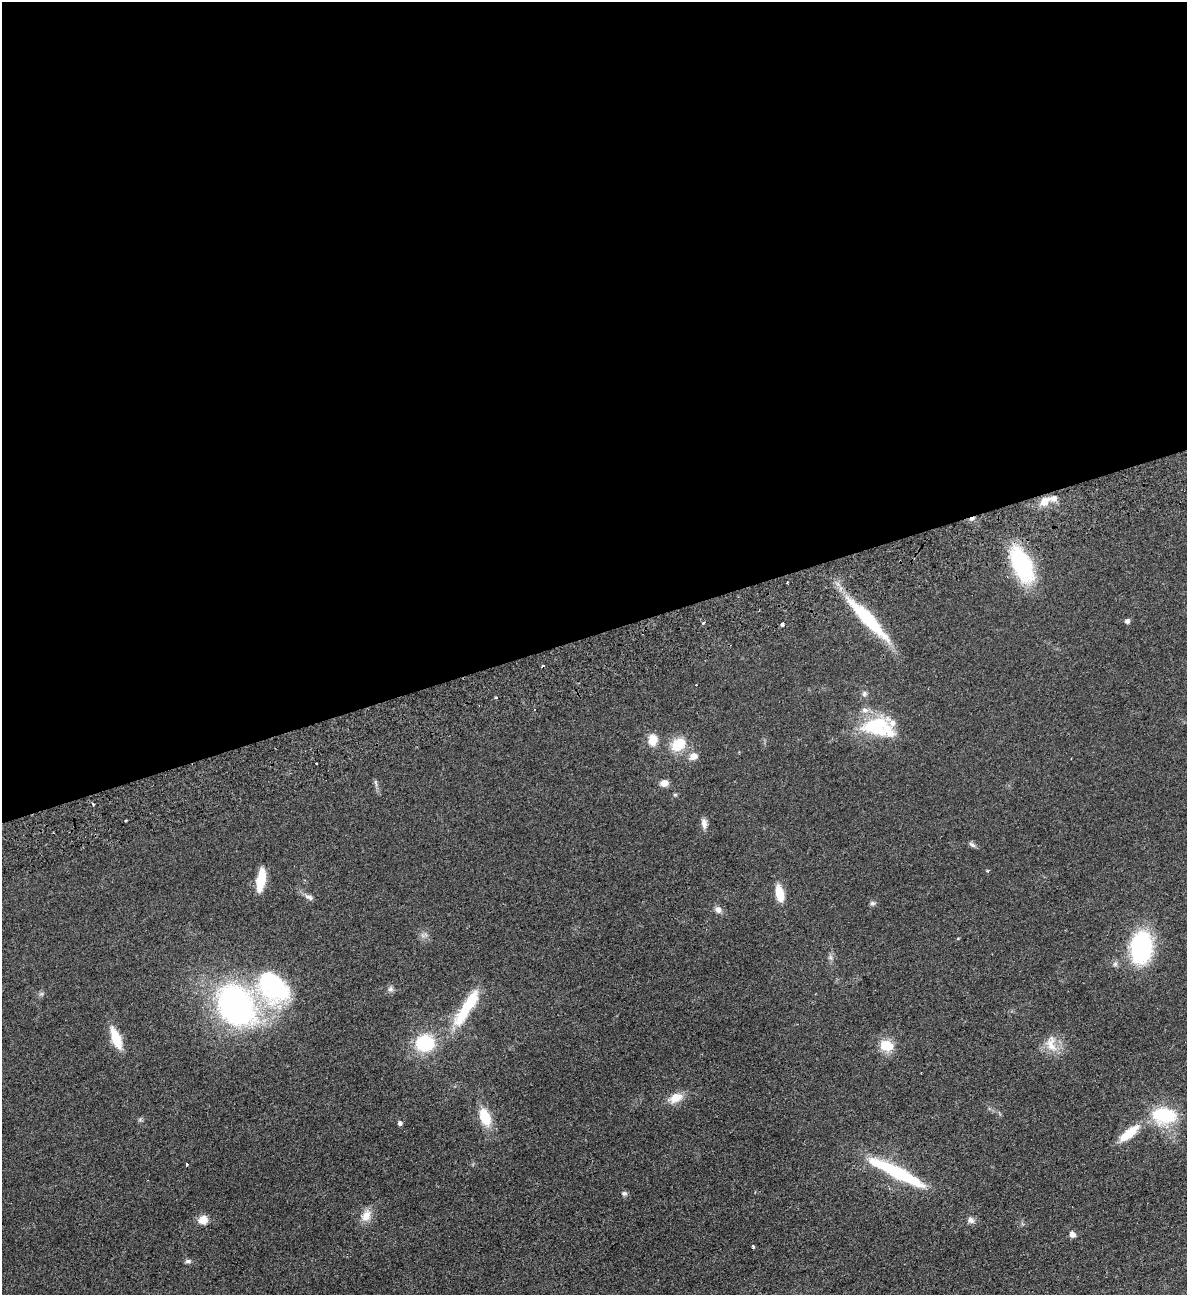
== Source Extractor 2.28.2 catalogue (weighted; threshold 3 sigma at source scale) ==
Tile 2 of 4 x 4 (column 2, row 1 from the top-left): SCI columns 1471-2655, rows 3936-5228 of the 5189 x 5283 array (HDU 1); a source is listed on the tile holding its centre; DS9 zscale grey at full resolution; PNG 1189 x 1297 px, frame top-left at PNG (2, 2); no overlay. Shown black and unused: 49% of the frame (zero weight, under 2 of 3 exposures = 3% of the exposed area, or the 3 px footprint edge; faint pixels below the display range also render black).
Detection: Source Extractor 2.28.2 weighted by HDU 2 'WHT'; one run over the whole footprint, this tile lists its part. Background 0.0822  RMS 0.0093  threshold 0.0419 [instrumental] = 3 sigma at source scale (4.5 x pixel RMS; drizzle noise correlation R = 1.50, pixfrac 1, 0.05/0.05 arcsec/px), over >= 5 px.
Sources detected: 58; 1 inside a brighter object's white glare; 1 cosmic-ray / hot-pixel residue — not listed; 4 inside a brighter listed object's ellipse — not listed separately; the other 52 listed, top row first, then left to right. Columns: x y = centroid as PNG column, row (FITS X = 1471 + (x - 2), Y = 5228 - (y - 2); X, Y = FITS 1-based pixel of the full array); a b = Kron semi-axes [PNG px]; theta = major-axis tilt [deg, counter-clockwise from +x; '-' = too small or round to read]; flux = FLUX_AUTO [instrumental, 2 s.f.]
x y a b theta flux
1044 501 12 10 50 9.4
972 519 6 4 30 2.1
1022 565 35 18 -64 87
868 619 64 13 -46 60
1127 621 7 6 - 2.1
704 623 4 3 - 1.8
782 624 4 3 - 7.4
864 694 8 6 61 2.3
496 697 3 3 - 2.9
535 709 3 2 - 0.84
876 726 38 22 -3 52
652 740 14 11 88 10
678 745 18 13 37 21
693 756 10 8 29 6.3
316 764 3 3 - 1.6
375 783 12 3 -76 2.1
664 783 8 6 11 6.9
675 795 6 4 0 1.1
93 804 3 3 - 2
126 820 3 3 - 1.5
704 823 13 6 -83 4.7
972 845 10 5 -34 2.4
988 871 4 4 - 1.2
261 880 18 7 81 31
780 893 16 7 -78 20
309 897 12 6 -30 3.6
872 903 7 5 -15 2
718 910 9 8 - 4.2
1141 947 28 18 84 110
273 986 32 24 -49 130
390 989 8 7 - 2.8
41 994 7 4 18 1.4
470 1002 32 12 54 33
236 1006 43 34 -55 230
116 1038 20 8 -69 26
425 1043 19 17 -5 44
1051 1044 25 12 -84 13
886 1046 13 10 -13 19
676 1098 17 11 24 12
1164 1115 27 18 -4 48
485 1117 15 9 -70 28
400 1123 5 4 - 3
1129 1133 24 8 39 25
187 1164 3 2 - 1.9
897 1173 56 9 -27 89
624 1193 7 6 - 2.1
366 1216 15 10 65 10
203 1220 10 9 - 8.5
971 1220 9 7 -38 3.7
1072 1234 7 6 - 4.6
753 1246 3 3 - 2.6
188 1261 8 5 9 1.9
Overlapping masked pixels (flux is a lower limit): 2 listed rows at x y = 972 519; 1022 565